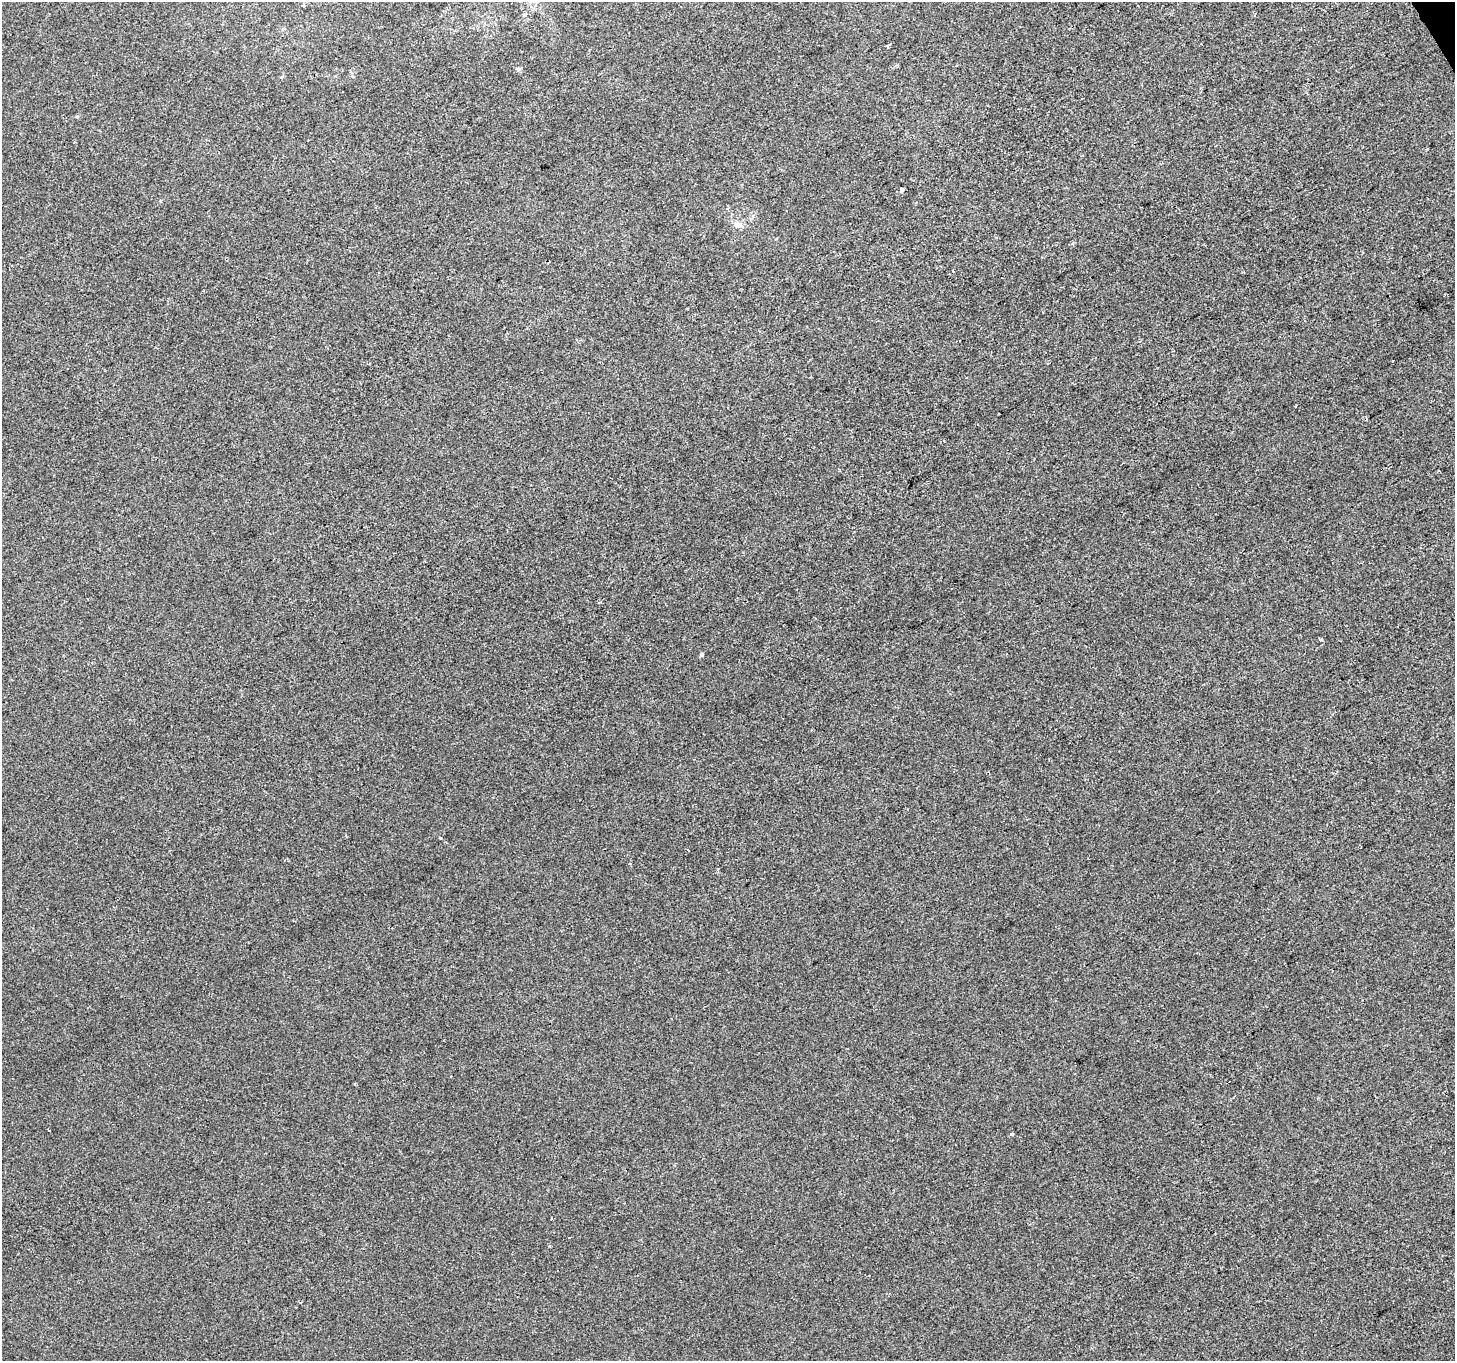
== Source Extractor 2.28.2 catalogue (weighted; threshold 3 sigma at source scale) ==
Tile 10 of 4 x 4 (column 2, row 3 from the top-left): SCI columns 1457-2909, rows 1526-2884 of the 5816 x 5708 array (HDU 1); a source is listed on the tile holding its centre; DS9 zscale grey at full resolution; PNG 1457 x 1363 px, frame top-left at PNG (2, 2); no overlay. Shown black and unused: <1% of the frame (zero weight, under 2 of 3 exposures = <1% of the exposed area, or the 3 px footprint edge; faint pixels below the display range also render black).
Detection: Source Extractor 2.28.2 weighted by HDU 2 'WHT'; one run over the whole footprint, this tile lists its part. Background 4.91e-04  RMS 0.0045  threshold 0.0201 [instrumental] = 3 sigma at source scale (4.5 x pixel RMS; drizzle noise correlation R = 1.50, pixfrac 1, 0.0396/0.0396 arcsec/px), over >= 5 px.
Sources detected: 13; all 13 listed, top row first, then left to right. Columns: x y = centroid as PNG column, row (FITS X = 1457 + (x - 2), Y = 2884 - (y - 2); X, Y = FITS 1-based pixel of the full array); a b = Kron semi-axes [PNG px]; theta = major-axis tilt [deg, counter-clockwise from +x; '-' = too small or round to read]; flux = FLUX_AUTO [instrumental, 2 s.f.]
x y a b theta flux
524 15 5 5 - 0.7
887 47 3 3 - 1.3
518 69 7 4 27 0.77
77 116 5 3 - 0.42
901 190 4 4 - 1.1
737 225 10 8 5 2.4
1072 243 4 4 - 0.85
953 271 3 3 - 1.2
1393 360 3 3 - 2.4
1320 639 3 3 - 1.3
702 655 5 4 - 0.92
440 838 3 3 - 0.5
1011 1134 3 3 - 1.2